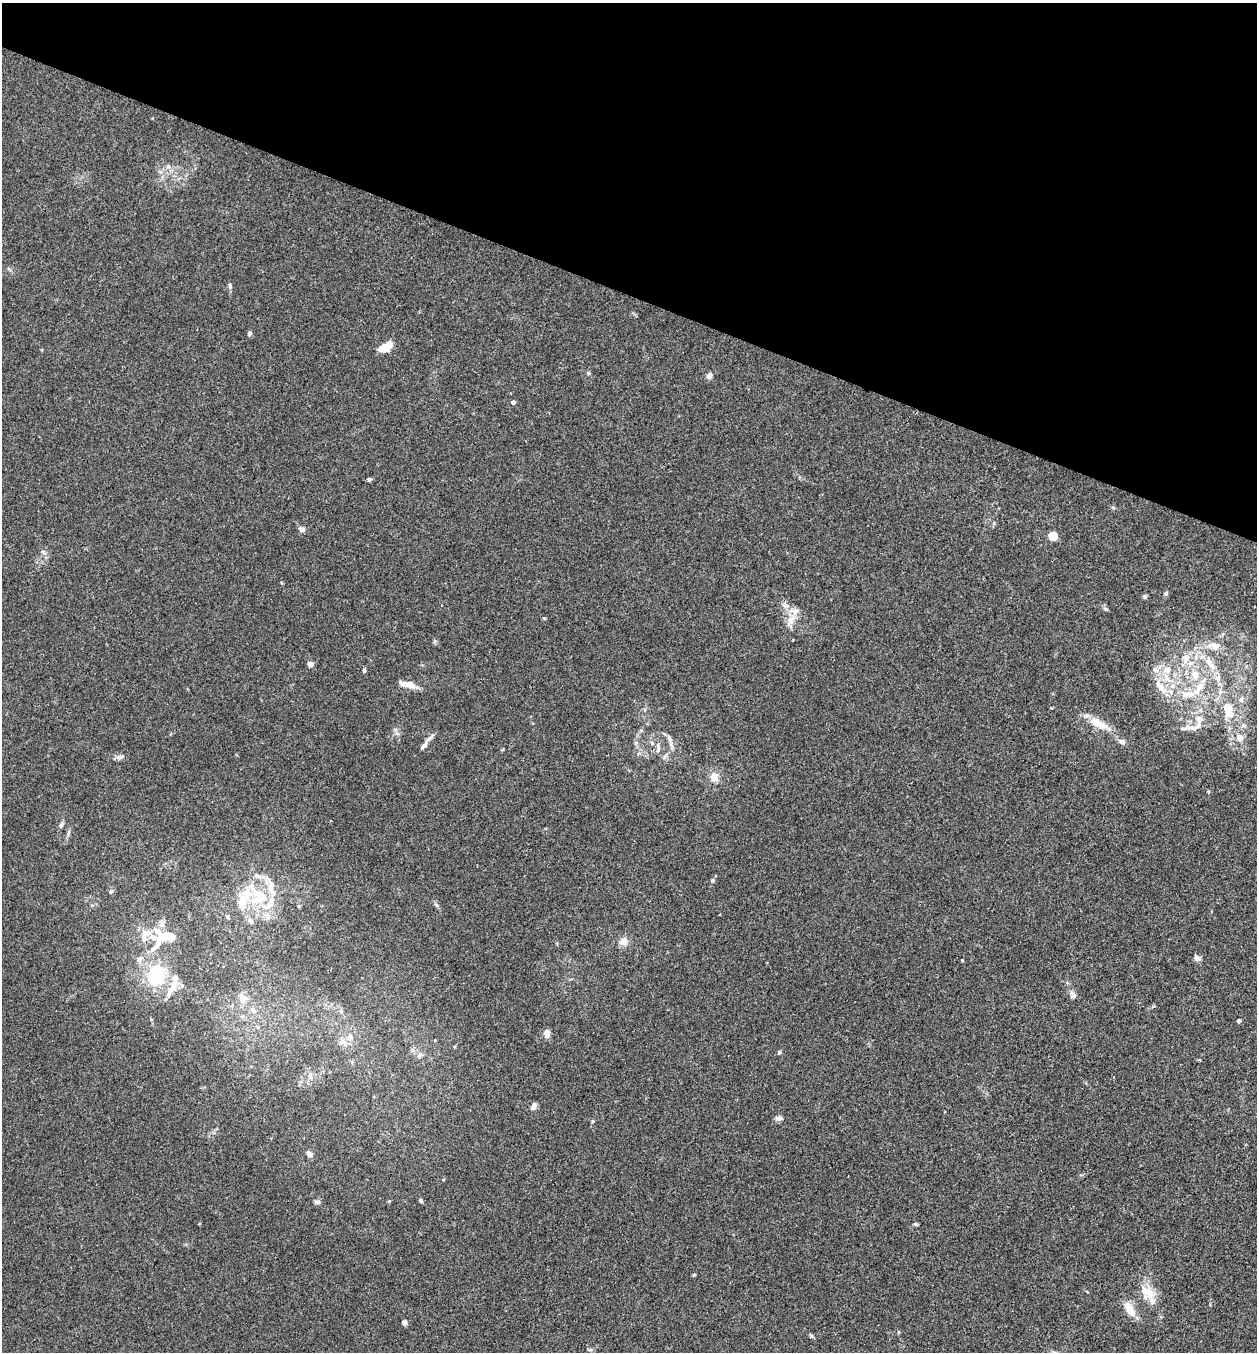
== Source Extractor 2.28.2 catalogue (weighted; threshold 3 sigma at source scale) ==
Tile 2 of 4 x 4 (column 2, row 1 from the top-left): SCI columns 1520-2774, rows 4052-5401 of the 5419 x 5403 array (HDU 1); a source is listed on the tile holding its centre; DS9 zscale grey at full resolution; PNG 1259 x 1354 px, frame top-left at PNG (2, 3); no overlay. Shown black and unused: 22% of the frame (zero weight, under 3 of 4 exposures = <1% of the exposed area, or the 3 px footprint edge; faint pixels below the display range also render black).
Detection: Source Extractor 2.28.2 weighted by HDU 2 'WHT'; one run over the whole footprint, this tile lists its part. Background 0.0288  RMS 0.0045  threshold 0.0202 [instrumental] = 3 sigma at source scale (4.5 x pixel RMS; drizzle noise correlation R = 1.50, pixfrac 1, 0.05/0.05 arcsec/px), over >= 5 px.
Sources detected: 95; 1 inside a brighter object's white glare — not listed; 17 inside a brighter listed object's ellipse — not listed separately; the other 77 listed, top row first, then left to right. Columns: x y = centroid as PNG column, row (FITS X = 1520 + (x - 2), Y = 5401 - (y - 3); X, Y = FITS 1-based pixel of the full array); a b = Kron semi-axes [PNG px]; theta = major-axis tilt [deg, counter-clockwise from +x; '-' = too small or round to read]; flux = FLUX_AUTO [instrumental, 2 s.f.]
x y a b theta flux
230 286 8 5 -81 0.93
249 333 6 6 - 0.88
386 347 13 7 25 8.6
589 373 5 4 - 0.57
709 376 6 5 - 2.1
513 402 4 4 - 1.6
369 479 5 5 - 0.72
302 529 8 6 -23 1.7
1053 536 5 5 - 18
1166 593 6 5 - 0.68
1144 597 5 5 - 0.8
785 605 9 6 -7 1.6
1105 609 6 5 - 0.8
791 620 14 9 51 4
1214 645 19 10 -10 4.9
1186 658 14 11 80 4.9
310 664 4 4 - 4.4
1212 666 14 8 -55 3.9
364 670 6 4 -90 0.61
1155 670 9 6 -18 1.9
1167 670 11 9 15 3.6
1195 675 9 8 - 4.7
1218 679 10 8 -69 2.8
408 684 21 6 -13 4.6
1160 687 23 8 -52 5.7
1188 694 27 9 3 8.1
1228 711 19 13 -68 8.3
1199 719 11 9 -88 3.7
1098 723 24 9 -29 8
1187 728 17 7 12 3.2
1240 738 11 10 - 3.4
669 739 9 4 -81 1.2
1122 741 9 7 -23 1.5
652 743 6 5 - 0.87
424 745 17 6 55 2.2
658 749 11 4 79 1.2
120 757 11 5 9 1.5
664 757 7 4 71 0.82
714 777 13 10 -81 3.9
61 825 9 5 60 1
257 876 11 4 0 1.5
712 880 5 5 - 0.54
111 891 6 6 - 0.98
259 895 28 14 -39 13
242 899 27 11 85 8.2
267 916 8 6 -46 1.5
228 917 7 4 -52 0.77
250 920 9 4 -54 1.2
163 935 39 13 -15 11
624 941 11 10 - 2.8
1197 958 9 7 -43 1.4
139 960 8 7 - 1.9
962 960 3 3 - 0.35
156 975 22 18 75 24
173 987 27 8 61 4.8
1073 994 11 7 -45 1.7
242 998 15 10 -73 4.1
253 1010 7 6 - 1.3
1238 1021 4 4 - 0.88
547 1033 7 6 - 3.5
350 1037 13 7 85 2.8
342 1042 11 8 0 2.5
779 1052 5 4 - 0.68
419 1055 10 5 52 1.3
310 1076 11 5 -73 1.6
533 1106 9 5 59 2
779 1118 8 6 -4 1.7
593 1121 6 3 71 0.48
309 1154 7 5 -48 1.8
421 1201 5 4 - 0.82
317 1202 8 5 5 1
915 1224 5 5 - 0.59
694 1275 4 4 - 0.48
1148 1293 23 13 -50 8.1
1129 1309 20 8 -57 6.9
404 1322 5 4 - 1.8
590 1350 7 4 -5 0.74
Unlisted compact peaks at least as high as the median listed source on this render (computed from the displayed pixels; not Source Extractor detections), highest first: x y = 811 1336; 544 618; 389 1201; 68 834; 1113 507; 435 641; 437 905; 1208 791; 161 172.